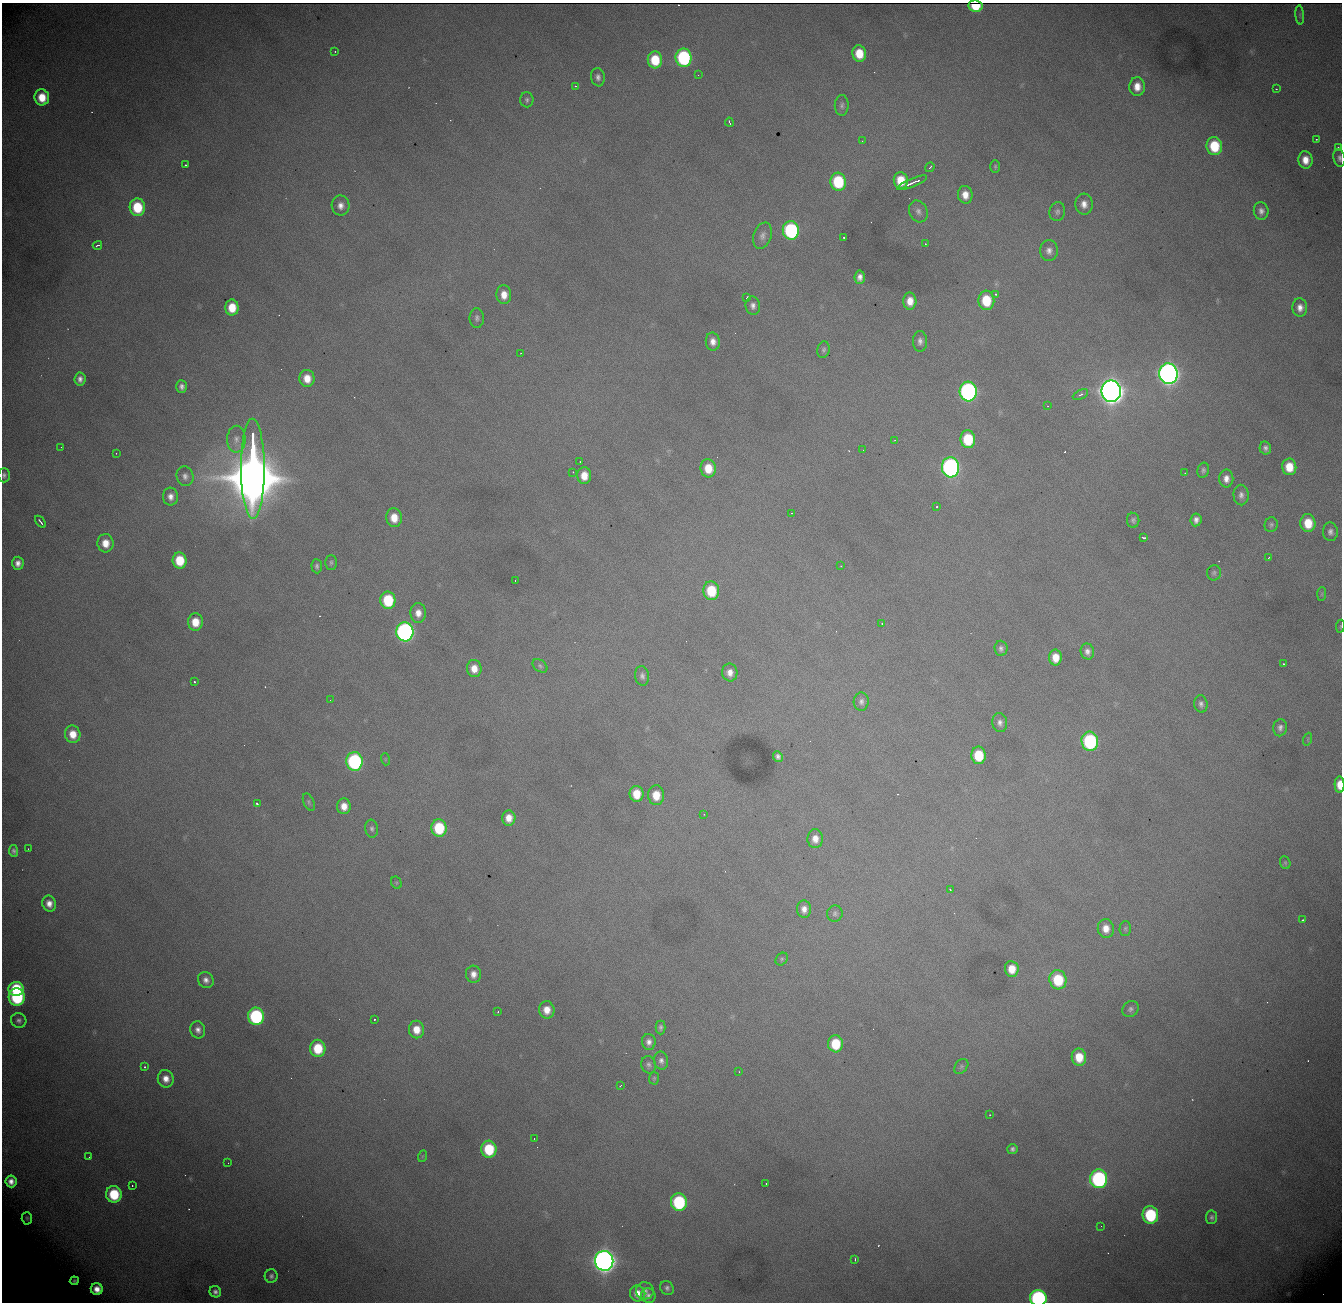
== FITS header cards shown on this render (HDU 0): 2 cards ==
NAXIS1  = 1340
NAXIS2  = 1300

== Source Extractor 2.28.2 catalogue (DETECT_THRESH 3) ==
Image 1340 x 1300 px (HDU 0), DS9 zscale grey, 1 PNG px = 1 image px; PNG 1344 x 1304 px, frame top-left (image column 1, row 1300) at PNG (2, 3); each listed source drawn as its Kron ellipse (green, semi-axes under 4 px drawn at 4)
Background 1880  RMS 23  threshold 67.7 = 3 sigma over >= 5 px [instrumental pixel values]
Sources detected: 209; all 209 listed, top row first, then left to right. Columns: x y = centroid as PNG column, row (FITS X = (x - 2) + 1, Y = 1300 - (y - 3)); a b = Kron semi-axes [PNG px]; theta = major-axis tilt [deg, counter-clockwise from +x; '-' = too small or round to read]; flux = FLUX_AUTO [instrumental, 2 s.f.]
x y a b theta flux
975 6 7 6 - 3.2e+04
1300 15 9 3 -86 2.3e+03
335 51 3 2 - 9.0e+02
859 53 8 7 - 4.0e+04
684 58 9 8 - 2.2e+05
655 60 8 7 - 5.6e+04
698 75 2 2 - 7.4e+02
598 77 9 7 -82 7.0e+03
576 86 4 2 - 3.2e+03
1137 87 9 7 88 1.9e+04
1276 89 3 2 - 1.3e+03
42 97 8 7 - 3.5e+04
527 100 7 6 - 4.1e+03
842 105 10 7 88 5.4e+03
729 122 4 3 - 4.8e+03
1316 139 2 2 - 1.2e+03
862 141 2 2 - 8.9e+02
1214 146 9 7 -82 6.9e+04
1338 147 3 2 - 4.7e+03
1339 158 9 6 -80 5.8e+03
1305 160 9 7 -85 2.0e+04
185 165 3 2 - 1.4e+03
995 166 6 5 - 2.4e+03
930 167 5 3 - 2.1e+03
901 180 8 7 - 3.7e+04
838 182 9 7 -83 1.0e+05
912 183 16 3 22 1.1e+04
965 195 9 7 -82 1.7e+04
1084 204 10 8 -87 1.3e+04
341 206 10 9 - 1.1e+04
137 207 9 7 -85 7.2e+04
918 211 11 9 -64 8.2e+03
1261 211 8 7 - 8.0e+03
1057 212 9 8 - 5.7e+03
791 230 9 8 - 2.4e+05
762 236 13 8 71 9.3e+03
844 237 3 2 - 1.6e+03
925 244 4 2 - 1.1e+03
97 245 5 2 - 2.4e+03
1049 251 10 9 - 9.9e+03
860 277 7 5 85 8.9e+03
996 294 3 2 - 4.2e+03
504 295 9 7 -84 1.8e+04
747 297 3 2 - 1.4e+03
986 300 10 8 -85 6.1e+04
910 301 8 6 -89 1.9e+04
753 306 9 7 -82 7.8e+03
232 308 8 6 89 3.5e+04
1300 308 9 7 -86 1.2e+04
477 318 10 7 -89 5.5e+03
920 341 10 7 90 7.3e+03
713 342 9 7 -83 1.2e+04
824 350 8 6 76 3.9e+03
521 353 2 2 - 8.7e+02
1168 374 10 9 - 1.4e+06
307 378 8 7 - 2.3e+04
80 379 6 5 - 7.4e+03
182 386 6 5 - 6.3e+03
1111 391 11 9 -82 2.5e+06
968 392 10 8 -85 5.4e+05
1080 395 8 4 26 3.9e+03
1048 406 3 2 - 9.0e+02
236 439 13 9 89 1.2e+04
968 439 9 7 -83 7.5e+04
895 440 3 2 - 1.4e+03
61 447 2 2 - 7.9e+02
1265 448 7 5 -76 5.5e+03
863 450 2 2 - 7.1e+02
116 453 2 2 - 1.1e+03
580 462 3 3 - 1.5e+03
950 467 10 8 -84 5.5e+05
1289 467 8 7 - 3.2e+04
708 468 9 7 -83 3.3e+04
253 469 50 12 -90 2.0e+07
1203 470 7 5 78 4.1e+03
573 472 2 2 - 9.2e+02
1185 473 3 2 - 1.5e+03
4 475 7 6 - 4.4e+03
185 476 10 8 -75 7.7e+03
584 476 8 7 - 2.3e+04
1226 479 9 7 90 1.1e+04
1241 495 10 7 -86 7.8e+03
170 496 9 7 -86 1.1e+04
937 507 3 3 - 3.4e+03
791 513 2 2 - 9.7e+02
394 518 9 7 -84 2.6e+04
1133 520 7 6 - 4.1e+03
1196 520 6 5 - 7.4e+03
40 522 7 2 -53 3.8e+03
1308 523 9 7 -85 3.8e+04
1271 525 7 6 - 3.8e+03
1330 532 9 7 -87 7.1e+03
1144 538 4 2 - 2.8e+03
105 543 9 8 - 2.2e+04
1268 558 3 2 - 2.1e+03
180 560 8 7 - 5.0e+04
331 562 7 5 90 3.3e+03
18 563 6 6 - 8.8e+03
317 566 7 5 -87 3.8e+03
841 566 2 2 - 8.8e+02
1214 573 7 7 - 4.0e+03
515 580 3 2 - 1.7e+03
711 591 9 8 - 6.2e+04
1322 594 7 4 89 2.8e+03
388 600 9 7 -87 8.3e+04
418 613 10 8 -89 1.5e+04
195 622 8 7 - 2.9e+04
882 623 3 2 - 2.8e+03
1340 626 6 3 81 1.6e+03
405 632 9 8 - 6.3e+05
1001 648 7 6 - 5.4e+03
1087 652 8 6 -75 7.4e+03
1055 658 8 6 -88 2.3e+04
1283 664 3 2 - 1.8e+03
540 666 8 5 -37 3.2e+03
474 668 8 7 - 1.9e+04
730 673 9 7 -85 1.2e+04
642 676 10 7 -81 6.4e+03
194 682 3 3 - 3.1e+03
330 700 2 2 - 7.2e+02
861 701 9 7 88 6.7e+03
1201 704 9 6 -82 5.7e+03
1000 723 9 7 -83 7.3e+03
1280 728 8 7 - 6.7e+03
73 734 9 7 -78 2.4e+04
1308 739 6 4 72 2.1e+03
1090 741 9 8 - 2.1e+05
979 755 8 7 - 5.7e+04
778 756 5 4 - 5.1e+03
385 759 6 4 -72 2.0e+03
354 761 9 8 - 2.8e+05
1340 785 8 5 -89 2.5e+04
637 794 8 7 - 3.3e+04
656 795 10 8 -87 3.1e+04
309 802 9 5 -66 3.2e+03
257 804 4 3 - 8.6e+03
344 806 8 6 -86 1.8e+04
704 814 3 3 - 1.8e+03
509 818 7 6 - 1.8e+04
439 828 8 7 - 8.3e+04
372 829 9 6 -81 4.9e+03
815 839 9 8 - 1.5e+04
28 849 2 2 - 9.0e+02
14 851 6 4 -81 4.1e+03
1285 863 7 5 -70 2.8e+03
396 883 6 5 - 2.2e+03
950 890 4 2 - 2.4e+03
49 904 8 7 - 1.3e+04
804 909 9 7 -87 1.1e+04
835 913 8 7 - 4.9e+03
1303 920 3 2 - 1.4e+03
1106 928 9 8 - 1.8e+04
1125 928 7 6 - 2.9e+03
782 959 7 5 49 2.8e+03
1012 969 8 7 - 2.6e+04
473 974 8 7 - 1.2e+04
206 980 8 7 - 8.5e+03
1058 980 10 8 -78 7.3e+04
16 989 7 7 - 8.8e+04
17 997 8 8 - 1.6e+05
1130 1009 9 7 45 5.4e+03
547 1010 8 7 - 2.0e+04
498 1012 2 2 - 1.1e+03
256 1016 9 8 - 2.1e+05
374 1019 3 2 - 2.0e+03
19 1020 8 7 - 5.5e+03
661 1027 7 5 -90 4.1e+03
198 1030 9 7 -74 8.6e+03
416 1030 9 7 -81 2.3e+04
649 1042 8 7 - 8.1e+03
836 1044 8 7 - 5.8e+04
318 1048 8 7 - 5.7e+04
1079 1057 8 7 - 3.4e+04
661 1061 9 7 -80 6.6e+03
649 1065 9 7 -76 5.3e+03
961 1066 8 6 49 3.4e+03
145 1067 3 3 - 3.6e+03
739 1072 3 2 - 7.7e+02
654 1078 6 5 - 2.4e+03
166 1079 9 8 - 1.4e+04
620 1086 4 2 - 1.5e+03
990 1115 2 2 - 1.2e+03
534 1138 2 2 - 1.0e+03
489 1149 8 7 - 8.0e+04
1012 1149 5 5 - 4.8e+03
423 1156 6 4 70 2.1e+03
89 1157 2 2 - 1.0e+03
228 1163 2 2 - 9.9e+02
1099 1179 9 8 - 3.1e+05
11 1181 6 5 - 9.8e+03
766 1183 2 2 - 7.9e+02
132 1186 3 2 - 1.5e+03
114 1194 8 8 - 7.9e+04
679 1202 9 8 - 1.6e+05
1150 1215 9 8 - 1.2e+05
1212 1217 7 5 84 4.1e+03
27 1218 6 5 - 2.5e+03
1101 1226 3 2 - 1.1e+03
855 1259 3 2 - 1.8e+03
604 1261 10 9 - 1.7e+06
271 1276 6 6 - 5.0e+03
74 1281 4 4 - 3.4e+03
667 1288 7 6 - 4.6e+03
97 1289 6 6 - 1.4e+04
645 1291 9 8 - 6.9e+03
215 1292 6 5 - 5.9e+03
638 1293 8 7 - 1.7e+04
648 1296 7 7 - 6.1e+03
1038 1298 8 8 - 3.2e+05
At the frame edge (FLAGS 8, measured only in part): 5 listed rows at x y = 1339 158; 4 475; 1340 626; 1340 785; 1038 1298